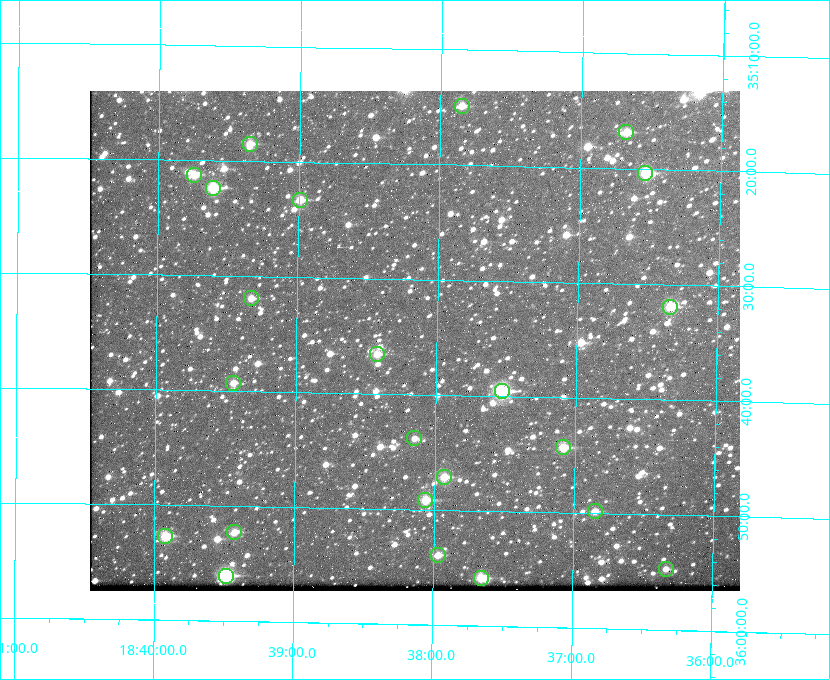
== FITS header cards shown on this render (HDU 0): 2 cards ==
NAXIS1  =                  650 / Width of table row in bytes
NAXIS2  =                  500 / Number of rows in table

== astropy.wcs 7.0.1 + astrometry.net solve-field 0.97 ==
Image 650 x 500 px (HDU 0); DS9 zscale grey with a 90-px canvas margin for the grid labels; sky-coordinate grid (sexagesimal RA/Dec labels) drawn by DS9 from the SOLVED WCS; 23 Tycho-2 reference stars matched to detected sources circled (green)
Header WCS: none
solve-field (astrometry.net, Tycho-2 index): SOLVED blind (the file carries no WCS)
Solved WCS: RA---TAN-SIP/DEC--TAN-SIP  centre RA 18:38:09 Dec +35:35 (279.54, +35.59 deg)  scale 5.22 arcsec/px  FOV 56.6' x 43.5'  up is +179 deg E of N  parity flipped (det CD > 0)
(file carries no celestial WCS; the grid is the blind solution)
Tycho-2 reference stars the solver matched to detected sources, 23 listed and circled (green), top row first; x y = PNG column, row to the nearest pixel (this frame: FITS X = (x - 90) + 1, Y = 500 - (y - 91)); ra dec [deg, ICRS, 3 dp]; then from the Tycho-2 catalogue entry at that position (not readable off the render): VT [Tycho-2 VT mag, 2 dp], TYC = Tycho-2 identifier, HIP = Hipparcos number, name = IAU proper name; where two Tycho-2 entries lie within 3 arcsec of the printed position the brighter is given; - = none
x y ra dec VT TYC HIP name
462 106 279.462 +35.247 10.59 2645-881-1 - -
626 132 279.169 +35.281 10.53 2645-756-1 - -
250 144 279.838 +35.309 10.90 2645-842-1 - -
645 173 279.134 +35.339 9.91 2645-980-1 - -
194 175 279.936 +35.355 10.62 2645-481-1 - -
213 188 279.902 +35.373 9.13 2645-567-1 - -
300 200 279.747 +35.388 10.29 2645-648-1 - -
251 298 279.832 +35.532 10.61 2645-711-1 - -
670 307 279.085 +35.532 9.84 2645-710-1 - -
377 354 279.606 +35.610 10.50 2645-565-1 - -
233 383 279.862 +35.655 10.83 2649-120-1 - -
502 391 279.382 +35.660 8.88 2649-136-1 91311 -
414 438 279.537 +35.731 11.00 2649-31-1 - -
563 447 279.271 +35.739 10.27 2649-22-1 - -
444 477 279.483 +35.786 9.96 2649-1276-1 - -
425 500 279.516 +35.819 10.07 2649-1464-1 - -
595 511 279.212 +35.831 10.99 2649-1529-1 - -
234 532 279.857 +35.871 10.88 2649-1588-1 - -
165 536 279.981 +35.878 10.88 2649-1568-1 - -
438 555 279.492 +35.899 10.86 2649-1492-1 - -
666 569 279.083 +35.912 11.42 2649-1448-1 - -
226 576 279.871 +35.934 9.15 2649-1364-1 91485 -
481 578 279.414 +35.931 10.32 2649-1381-1 - -